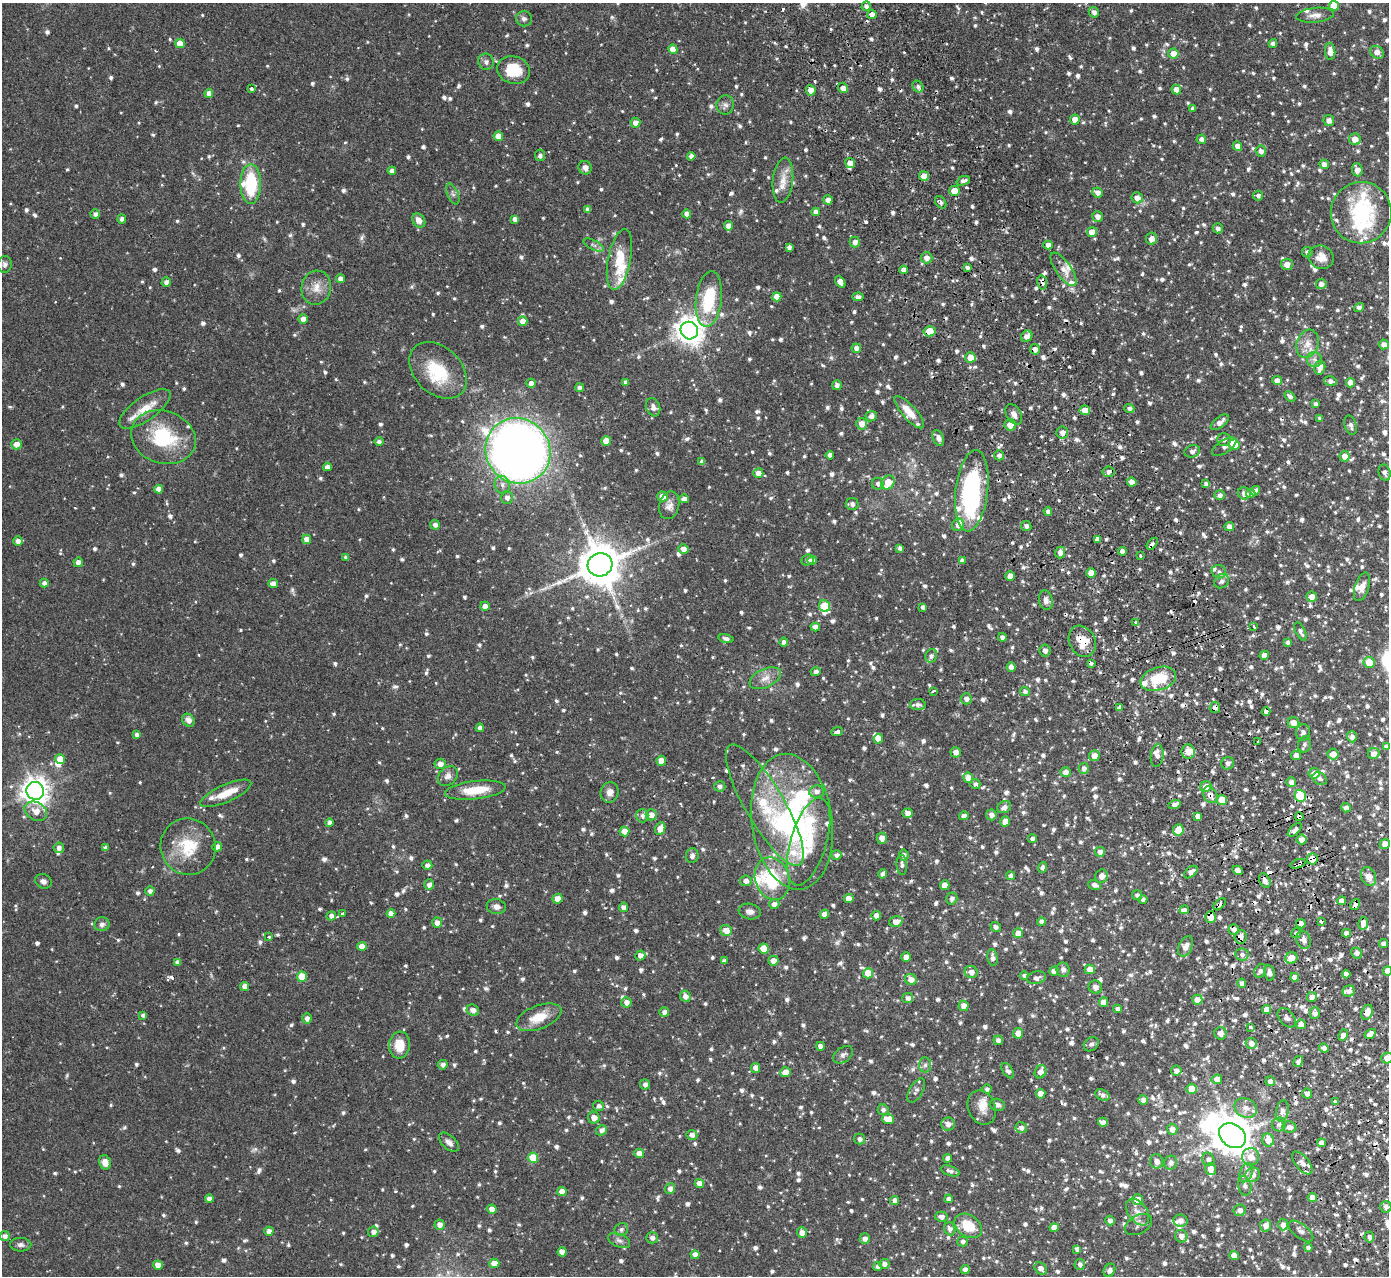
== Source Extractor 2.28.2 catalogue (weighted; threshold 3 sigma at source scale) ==
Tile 6 of 4 x 4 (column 2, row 2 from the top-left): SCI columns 1442-2828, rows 2731-4004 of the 5655 x 5589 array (HDU 1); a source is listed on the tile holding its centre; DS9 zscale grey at full resolution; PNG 1391 x 1278 px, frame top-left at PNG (2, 3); each listed source drawn as its Kron ellipse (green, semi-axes under 4 px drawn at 4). Shown black and unused: <1% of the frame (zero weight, under 2 of 3 exposures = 3% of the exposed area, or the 3 px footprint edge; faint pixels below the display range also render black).
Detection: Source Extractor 2.28.2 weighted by HDU 2 'WHT'; one run over the whole footprint, this tile lists its part. Background 0.0647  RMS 0.0053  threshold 0.0241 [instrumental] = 3 sigma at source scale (4.5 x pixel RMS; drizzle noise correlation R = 1.50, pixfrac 1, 0.05/0.05 arcsec/px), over >= 5 px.
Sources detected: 1618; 3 inside a brighter object's white glare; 29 cosmic-ray / hot-pixel residue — neither listed nor drawn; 55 inside a brighter listed object's ellipse — not listed separately; of the other 1531, all 500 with FLUX_AUTO >= 1.62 (the completeness limit of this list) listed and drawn (1031 fainter detections not listed), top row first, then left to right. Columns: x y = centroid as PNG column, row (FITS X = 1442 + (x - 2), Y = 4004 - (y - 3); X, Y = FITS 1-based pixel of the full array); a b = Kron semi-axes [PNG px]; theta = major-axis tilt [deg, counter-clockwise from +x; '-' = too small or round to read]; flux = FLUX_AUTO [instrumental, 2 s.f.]
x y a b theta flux
866 6 5 4 - 1.7
1334 6 5 5 - 7.7
1094 12 5 5 - 2.4
872 14 4 4 - 3.5
1315 15 19 7 5 3.7
524 19 8 7 - 1.8
180 43 5 5 - 7.5
1273 43 4 4 - 2.3
673 49 5 4 - 4.6
1330 51 8 5 -86 4.7
1377 52 7 6 - 3.7
1173 53 5 5 - 4.6
486 62 8 7 - 1.9
514 70 16 13 -17 15
918 86 6 5 - 1.7
843 88 5 5 - 3.2
251 89 4 4 - 1.9
1176 89 5 5 - 4.5
811 90 5 5 - 4.2
209 93 5 4 - 3.2
725 105 9 8 - 2.2
1193 108 4 4 - 1.7
1075 119 5 5 - 4.9
1329 120 5 5 - 2.4
635 123 5 5 - 3.5
498 136 5 4 - 5
1201 139 4 4 - 2.5
1355 139 6 6 - 5.6
1237 146 5 4 - 3.6
1261 151 5 5 - 2.5
540 155 6 5 - 1.8
691 156 4 4 - 2.2
850 163 5 4 - 3.9
1324 164 5 4 - 3.1
585 168 7 6 - 2.6
1357 170 6 5 - 3.8
392 171 4 4 - 2.9
924 176 5 5 - 5
783 180 22 10 84 6.7
963 181 7 4 21 1.9
251 184 20 10 -90 30
954 191 5 5 - 7.3
1097 192 5 5 - 2.6
453 194 11 5 -67 1.7
1258 196 5 5 - 1.7
1137 198 6 5 - 3.8
828 200 4 4 - 3.5
941 202 7 5 -53 1.6
588 209 4 4 - 2.2
816 212 4 4 - 2.4
1361 213 31 30 - 47
95 214 5 4 - 2.1
687 214 4 4 - 3.1
1097 216 5 5 - 2.9
122 219 4 4 - 1.6
514 219 4 4 - 2.2
419 220 7 6 - 3.8
728 226 4 4 - 3.6
1218 228 5 5 - 1.7
1092 232 5 5 - 5.4
1151 239 6 5 - 3.6
855 242 5 5 - 2.7
594 245 11 4 -26 1.8
1048 245 4 4 - 3.2
789 247 4 4 - 1.9
1307 252 5 5 - 1.9
1321 257 13 11 -27 5.4
927 258 6 5 - 3
619 260 31 11 79 16
5 264 8 7 - 1.9
1287 264 6 5 - 3.8
967 268 4 4 - 1.8
1063 269 19 8 -55 4.6
904 270 4 4 - 2.9
340 279 4 4 - 3.2
166 282 4 4 - 2.2
840 282 6 4 -58 4
1042 283 7 5 -82 3.5
1321 284 5 5 - 2.4
316 288 17 15 78 6.9
777 297 4 4 - 4.7
858 297 5 4 - 2.1
709 299 28 13 83 29
1359 307 5 4 - 1.9
303 319 4 4 - 3.4
523 321 5 4 - 4.4
689 331 9 8 - 640
929 331 6 5 - 11
1027 336 6 5 - 3.6
1307 344 14 11 71 5.7
1384 344 5 5 - 2.7
856 348 5 4 - 2.4
1035 349 5 5 - 3
970 357 5 5 - 5.5
1314 359 7 7 - 2
1320 368 7 5 77 3.6
438 370 33 23 -44 26
1277 381 5 4 - 3.5
1330 381 6 4 -11 2
626 382 4 3 - 1.8
531 383 4 4 - 2.6
1350 383 4 4 - 4.4
837 385 5 4 - 2.2
579 388 4 4 - 1.8
1290 396 6 4 -44 1.7
1316 404 4 4 - 1.8
653 407 9 7 -68 2.7
1129 408 5 4 - 1.6
145 409 30 12 35 9.4
1085 410 5 5 - 4.8
909 412 20 7 -48 7.6
1014 414 11 7 -60 3.1
871 416 6 5 - 2.6
1320 418 4 4 - 1.6
1220 422 11 5 38 3
862 424 6 5 - 4.5
1010 425 5 5 - 5
1351 425 10 6 -73 2.1
1062 432 6 6 - 2.6
163 437 33 26 -19 33
938 438 8 5 -67 3
1224 439 7 6 - 1.9
379 441 5 4 - 1.7
606 441 5 4 - 5.3
16 444 5 5 - 4.2
1234 445 5 5 - 9.2
1224 447 14 6 33 2.2
518 451 33 32 - 570
1192 451 8 6 19 1.9
830 455 4 4 - 2.7
999 455 5 5 - 2
1345 456 5 5 - 4.7
702 462 4 4 - 2
327 467 4 4 - 2.9
1108 472 6 5 - 2.1
1384 472 8 6 -72 2
758 473 5 5 - 4
888 482 7 6 - 8.1
1132 482 5 4 - 3
878 484 6 6 - 2
1206 484 4 4 - 1.7
502 485 9 7 -77 2.5
158 489 4 4 - 3.5
972 491 41 16 83 74
1255 491 5 4 - 2.2
1244 493 6 6 - 3.6
1251 494 4 4 - 1.9
1220 495 5 5 - 2.1
663 496 5 5 - 5.3
507 498 6 6 - 2.6
684 499 5 4 - 2.5
852 504 6 6 - 1.8
669 505 14 10 76 3.5
1048 511 4 4 - 2
435 525 5 4 - 2.2
958 525 6 5 - 3.2
1026 526 5 5 - 1.8
1229 527 5 4 - 3.1
307 539 5 4 - 4
1098 539 4 3 - 16
18 541 4 4 - 2.4
1152 544 7 4 53 2.1
900 548 4 4 - 1.6
683 549 5 4 - 3
1122 551 4 4 - 2.8
1060 552 6 5 - 2.9
1140 555 3 3 - 1.8
346 558 4 4 - 1.8
807 560 6 5 - 1.9
962 560 4 4 - 1.8
812 561 4 4 - 2.2
78 562 5 4 - 3.1
600 565 12 11 - 2000
1219 572 7 6 - 1.9
1091 573 5 4 - 5.5
1010 576 4 4 - 4.1
1222 581 8 6 38 2.2
44 583 4 4 - 2.2
273 583 4 4 - 2.9
1362 587 15 7 72 3.7
1312 597 5 5 - 4.5
1046 600 10 7 -79 2.8
485 606 5 4 - 3
825 606 6 5 - 16
923 607 4 4 - 1.8
1136 622 4 3 - 1.7
815 627 5 4 - 3.2
1254 627 3 3 - 3.3
1300 631 10 4 -63 1.8
1002 637 4 4 - 1.8
726 638 7 4 -13 2
1082 641 16 13 -63 10
784 642 4 4 - 1.7
1288 642 4 4 - 1.7
1045 651 6 5 - 2.5
1264 655 5 4 - 3.1
931 656 7 5 68 1.7
1369 662 6 5 - 8.5
1091 663 3 3 - 3.3
1011 667 5 4 - 3.8
816 672 5 4 - 1.9
765 678 17 9 25 4.7
1158 679 18 11 18 19
933 691 4 2 - 1.8
1025 692 5 4 - 1.6
966 699 6 5 - 2.3
918 705 8 5 1 2
1120 708 4 4 - 2.1
1215 708 5 5 - 2.2
1266 711 4 4 - 3.8
188 720 7 5 -55 3.5
1293 723 6 5 - 3.9
480 728 4 4 - 2.4
837 732 6 3 22 5.4
1303 732 8 7 - 2.1
137 735 4 4 - 1.8
1352 737 5 5 - 2.1
878 739 5 4 - 5
1258 741 3 3 - 2.6
1304 744 8 6 78 1.7
1386 747 4 4 - 1.7
956 752 5 5 - 2.9
1188 752 7 6 - 5.4
1374 753 6 5 - 2.9
1333 754 5 5 - 4.1
1296 755 5 4 - 3.5
1094 756 5 5 - 4.5
1157 756 11 6 83 2.6
60 759 5 4 - 7.1
661 761 5 5 - 4.6
1228 763 6 6 - 2.4
440 764 6 5 - 3.2
1084 768 5 5 - 2
1065 772 5 5 - 2.8
1314 773 5 5 - 6.1
448 776 11 8 43 2.8
968 778 5 5 - 4.9
1320 778 8 6 -34 1.7
1291 782 5 4 - 2.1
975 784 5 5 - 1.7
720 786 5 5 - 1.8
1206 787 5 5 - 5.3
475 790 30 9 7 13
35 791 9 8 - 580
817 791 7 6 - 2.2
610 792 10 9 - 3.4
226 793 27 8 24 10
1210 795 9 6 -59 3.3
1300 796 6 5 - 22
1222 800 5 5 - 8.5
1175 804 6 4 18 2.6
765 805 69 19 -60 35
1004 807 7 5 25 2.4
1346 808 4 4 - 2.4
36 811 12 8 -28 5.5
908 813 5 5 - 2.9
651 815 5 5 - 3.3
991 815 5 5 - 2.7
642 816 7 6 - 2
964 816 5 4 - 2.5
1198 816 4 4 - 2.7
1299 817 4 4 - 11
1005 821 5 5 - 5.1
792 822 68 40 -82 130
329 823 4 4 - 2.2
660 829 6 5 - 5.7
1178 830 6 5 - 6.4
1295 830 9 4 44 2.6
624 831 5 5 - 4.7
882 838 6 5 - 3.3
1032 839 4 4 - 1.9
1302 839 5 5 - 3.5
809 842 45 18 73 23
1385 844 5 5 - 5.7
188 847 28 27 - 21
217 847 5 4 - 3.1
59 848 5 5 - 2.4
106 848 4 4 - 1.8
1100 852 5 5 - 2.6
836 855 5 5 - 2
904 855 5 5 - 1.8
692 856 7 6 - 1.9
1312 859 5 5 - 8
1298 864 8 3 18 3.8
427 865 5 4 - 2.1
902 865 10 5 -86 1.7
1042 867 5 4 - 1.8
1238 870 5 4 - 2.6
1191 872 8 5 40 2.5
883 874 4 4 - 2.1
1011 876 4 4 - 2.3
1101 876 7 6 - 3
1369 876 10 7 -69 4.3
772 879 21 17 -72 22
43 881 8 7 - 2
746 881 6 5 - 2.4
1265 881 8 5 -63 2.4
429 885 5 5 - 2.3
945 885 4 4 - 3.9
1095 885 6 4 -18 2.1
150 891 5 4 - 2.1
1137 895 5 5 - 1.7
849 898 4 4 - 4.7
952 898 6 5 - 1.9
557 899 5 4 - 4.3
1143 900 4 4 - 1.8
1341 901 4 4 - 3.5
774 904 5 5 - 2.9
1220 904 7 4 44 1.8
1355 904 6 4 57 2.2
496 907 10 7 -12 2.7
623 907 5 4 - 2.5
1184 910 5 3 - 7.5
750 911 11 7 -10 2.8
391 913 4 4 - 5.3
343 914 3 3 - 4.4
825 914 4 4 - 4.4
331 916 5 4 - 2.6
876 916 5 4 - 3.7
1211 917 6 5 - 5.8
1321 921 3 3 - 3.8
896 922 7 5 16 3.7
1042 922 4 4 - 2.7
437 923 5 5 - 3
1363 923 6 5 - 4
102 924 7 7 - 1.8
1301 924 5 4 - 3.5
996 927 5 4 - 1.8
1234 929 5 5 - 2.6
726 930 6 5 - 5
1018 933 5 5 - 4.2
1296 933 5 5 - 1.8
1346 933 4 4 - 2.6
269 936 3 3 - 2
1240 937 7 6 - 3.3
1304 940 9 7 -68 2.2
1384 944 4 4 - 2.5
362 946 4 4 - 4.1
1186 946 10 6 64 3.9
764 948 5 5 - 8.2
1356 953 6 5 - 1.9
1242 954 7 6 - 1.9
640 955 5 5 - 2.8
906 957 5 4 - 3.9
992 958 8 5 -84 2.2
1291 958 6 5 - 7.5
724 961 4 4 - 2
773 961 5 5 - 3.8
177 962 4 4 - 2.1
1090 969 5 5 - 5
1063 970 7 6 - 2.5
1054 971 4 4 - 3.8
1260 971 7 5 56 2
1388 971 4 4 - 4.8
971 972 6 6 - 3.9
868 973 5 5 - 8.6
1269 973 8 5 -82 2.5
1346 974 4 4 - 2.5
1024 976 4 4 - 1.6
302 977 5 5 - 12
1294 977 4 4 - 3.9
1036 978 9 6 13 2.4
911 980 6 5 - 4.5
1242 983 4 4 - 2.4
245 986 4 4 - 3.7
1095 987 7 6 - 2.2
1349 991 6 5 - 2.4
685 996 6 5 - 2.5
1312 997 5 5 - 2.7
908 998 5 5 - 2
1197 1000 5 5 - 4.7
626 1002 5 5 - 2.6
1103 1002 4 4 - 5.2
963 1006 5 5 - 3.3
1118 1009 4 4 - 2.4
1267 1009 4 4 - 4.5
473 1010 6 5 - 3
664 1012 5 5 - 2.6
1367 1012 8 5 69 4.9
1315 1013 6 5 - 2.3
143 1015 4 4 - 1.6
539 1017 24 11 21 11
307 1018 5 4 - 2.4
1287 1018 11 7 -50 2.2
1301 1024 5 5 - 3.6
1250 1027 3 3 - 2.3
1018 1033 5 5 - 4.7
1220 1033 6 6 - 3.1
1370 1034 6 4 32 3.7
1343 1035 6 4 64 2.6
998 1040 5 4 - 2.2
1251 1043 5 5 - 3.1
1091 1044 8 6 42 1.8
400 1045 13 10 84 11
820 1046 4 4 - 2.7
1324 1048 5 4 - 2.6
843 1055 11 7 36 1.8
1387 1058 6 5 - 4.5
1298 1061 6 4 59 2.2
443 1065 5 5 - 2.2
925 1065 7 6 - 1.7
756 1068 5 4 - 3.6
1008 1071 8 5 -57 2.1
1176 1071 5 5 - 2.6
785 1072 5 5 - 5.4
1040 1072 7 5 62 3.7
1217 1079 5 5 - 4.3
1270 1081 5 4 - 2.3
645 1084 5 5 - 2
987 1089 4 4 - 1.8
1191 1089 5 5 - 8
916 1090 13 6 60 2
1041 1094 5 4 - 4.6
1307 1094 5 5 - 2.3
1102 1095 7 5 -29 1.9
1143 1100 5 5 - 2.2
1335 1101 4 3 - 2.4
997 1105 8 6 -14 2
599 1106 5 5 - 1.7
982 1108 17 13 -67 7
1246 1108 12 9 -24 4.6
883 1110 5 5 - 1.7
1282 1111 11 6 78 2.8
594 1118 6 5 - 4
888 1119 6 5 - 7.3
1103 1122 5 4 - 2.6
948 1124 7 6 - 3
1279 1124 7 7 - 2.1
1289 1127 7 5 -8 2.9
1021 1128 6 5 - 2.2
1172 1129 5 5 - 3.7
601 1130 6 5 - 2.1
692 1135 5 5 - 2.6
1232 1136 14 11 -36 1400
859 1139 5 5 - 2.3
1268 1140 6 6 - 6
449 1142 12 6 -42 2.9
1321 1143 4 4 - 3.4
639 1154 5 4 - 4.7
1250 1157 9 8 - 5.8
533 1158 5 5 - 14
948 1158 4 4 - 2.8
1208 1159 7 6 - 2.3
1157 1161 7 6 - 4
105 1162 7 6 - 4
1171 1163 7 6 - 2.3
1302 1163 14 6 -51 3.3
1211 1169 6 5 - 4.3
950 1171 10 5 -19 1.9
1246 1173 10 6 72 2.3
1253 1175 7 7 - 3.5
699 1183 4 4 - 3.9
1245 1186 10 6 -79 2.3
670 1189 5 5 - 2.9
562 1191 4 4 - 4.7
1312 1198 4 4 - 4.6
209 1199 4 4 - 2.7
949 1199 4 4 - 1.9
1137 1200 5 5 - 5.7
895 1201 4 4 - 2.5
1386 1207 6 5 - 2.5
492 1209 5 4 - 4
1240 1210 6 6 - 2.7
1138 1212 15 9 -53 4.5
941 1217 6 5 - 2.4
1110 1220 5 4 - 2.1
1180 1221 7 6 - 2.7
1283 1224 6 5 - 2.7
440 1225 5 5 - 3.2
1138 1225 15 9 29 2.8
1266 1225 6 5 - 3.1
968 1226 15 11 -34 13
1054 1228 4 4 - 4.2
621 1229 7 6 - 1.8
950 1229 7 5 -68 2.1
269 1231 4 4 - 3
1301 1231 14 7 -37 2.9
373 1232 5 5 - 2.9
802 1233 5 5 - 3.3
5 1236 5 5 - 2.3
1181 1236 6 6 - 3.5
1369 1237 5 5 - 1.9
652 1238 6 5 - 2
865 1238 5 5 - 2.4
619 1241 12 6 -23 2.1
963 1241 5 5 - 1.7
21 1245 10 6 -1 1.8
1308 1248 4 4 - 1.9
1077 1249 4 4 - 1.9
562 1252 4 4 - 4.3
695 1255 4 4 - 3.4
1234 1256 5 4 - 4.8
494 1263 5 4 - 4.9
884 1264 5 5 - 2.2
1080 1264 5 5 - 2
158 1265 5 4 - 4.2
878 1267 4 4 - 1.9
1041 1268 7 5 -47 2.7
965 1270 4 4 - 2.5
1109 1270 7 5 60 2.2
Overlapping masked pixels (flux is a lower limit): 28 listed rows (the first 20) at x y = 924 176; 1042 283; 929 331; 1010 425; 518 451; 1152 544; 1082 641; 1091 663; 1215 708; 1266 711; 1188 752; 1210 795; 1300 796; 1299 817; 1312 859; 1298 864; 1191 872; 1220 904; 1355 904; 1211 917
Isophote crosses this tile's border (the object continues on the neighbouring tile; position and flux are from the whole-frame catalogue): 3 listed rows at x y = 1361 213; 1388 971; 1387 1058